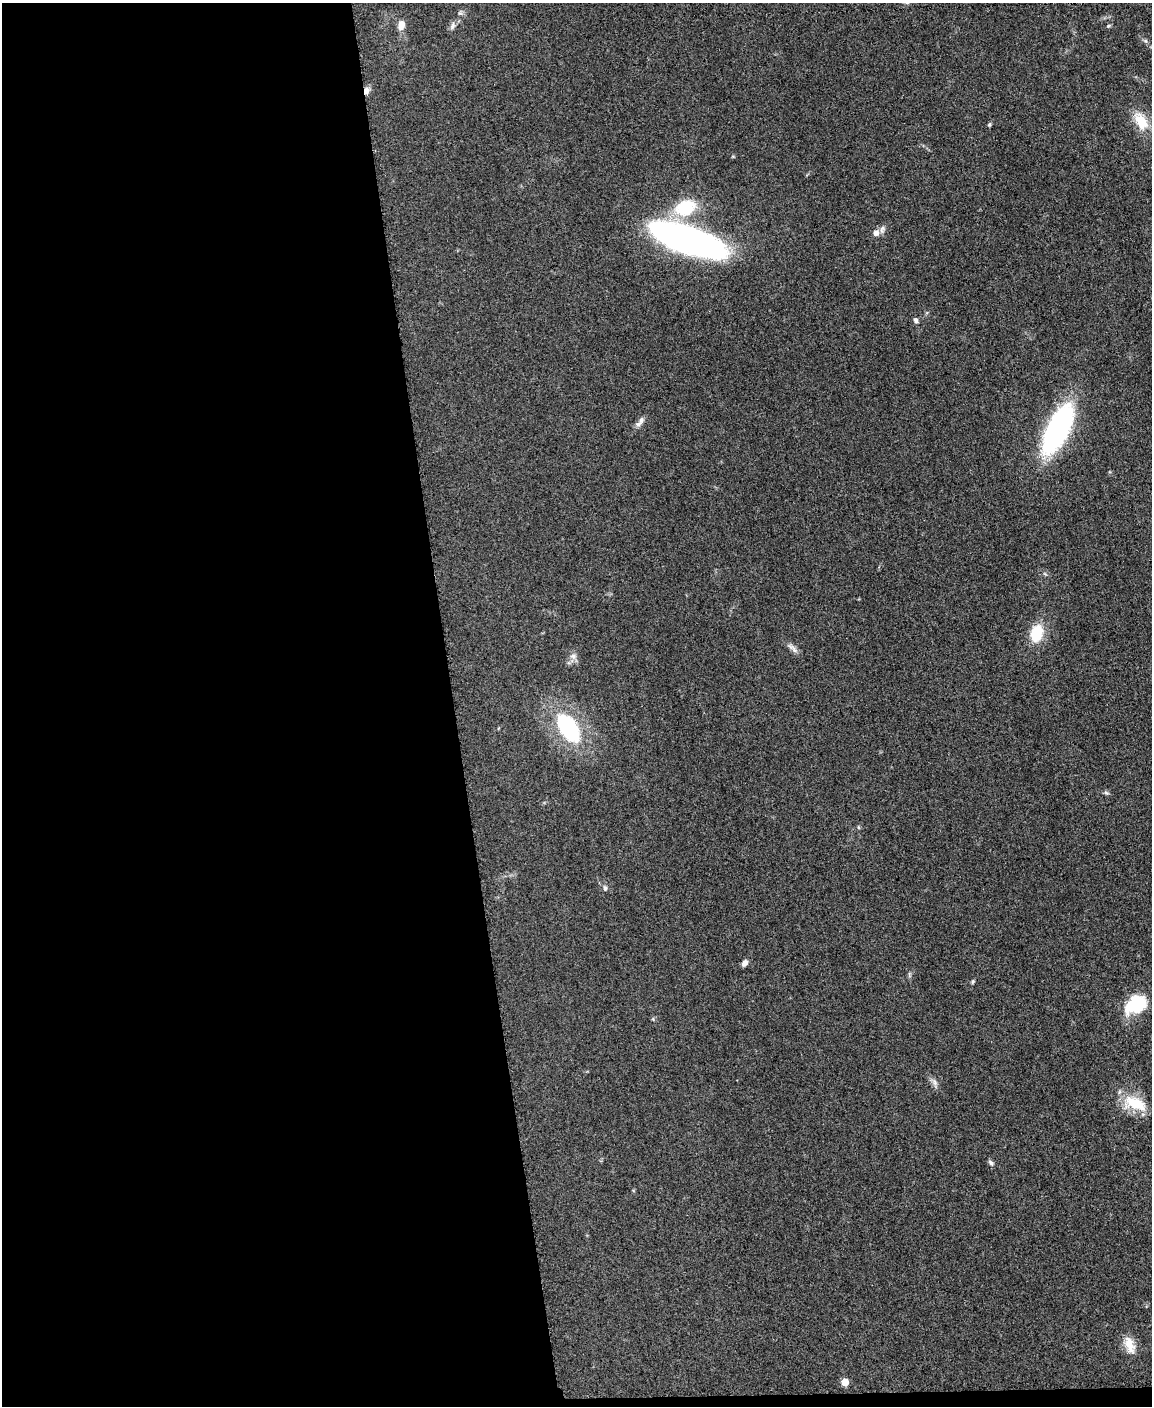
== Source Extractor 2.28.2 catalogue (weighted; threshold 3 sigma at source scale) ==
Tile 9 of 4 x 3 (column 1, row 3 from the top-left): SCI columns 5-1154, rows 246-1649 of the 4612 x 4594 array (HDU 1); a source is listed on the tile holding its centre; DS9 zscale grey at full resolution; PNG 1154 x 1408 px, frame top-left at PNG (2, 3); no overlay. Shown black and unused: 40% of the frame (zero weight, under 3 of 5 exposures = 1% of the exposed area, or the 3 px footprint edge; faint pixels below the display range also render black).
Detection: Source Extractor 2.28.2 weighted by HDU 2 'WHT'; one run over the whole footprint, this tile lists its part. Background 0.0654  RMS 0.0062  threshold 0.0279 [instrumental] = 3 sigma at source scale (4.5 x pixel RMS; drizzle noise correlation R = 1.50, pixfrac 1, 0.05/0.05 arcsec/px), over >= 5 px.
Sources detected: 31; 3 inside a brighter listed object's ellipse — not listed separately; the other 28 listed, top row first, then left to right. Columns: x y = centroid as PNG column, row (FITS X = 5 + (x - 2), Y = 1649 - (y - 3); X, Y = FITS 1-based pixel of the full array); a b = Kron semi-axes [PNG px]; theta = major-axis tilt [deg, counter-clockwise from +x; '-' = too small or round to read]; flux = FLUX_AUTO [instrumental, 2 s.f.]
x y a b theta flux
401 25 12 8 76 4.7
453 26 11 6 74 2.3
1108 26 7 4 31 0.83
1145 41 7 5 -44 1.2
366 90 8 6 82 3.4
1141 122 21 12 -57 16
989 125 6 4 87 0.86
686 207 23 16 24 32
876 233 9 8 - 3
687 239 59 18 -19 330
916 320 7 5 -73 1.5
641 420 10 6 68 2.5
1058 430 41 16 64 160
1045 574 7 4 -45 0.91
1036 633 15 10 75 23
791 647 11 6 -36 2.8
573 656 10 9 - 3.2
568 728 27 15 -56 65
1106 793 8 4 -9 1.1
605 888 7 6 - 1.6
745 963 7 6 - 3
973 982 6 4 87 0.87
1139 1004 17 15 87 26
934 1082 12 7 -59 2.7
1135 1103 32 16 -17 20
991 1163 9 5 -54 1.4
1129 1345 24 12 -70 8.6
845 1382 5 5 - 13
Overlapping masked pixels (flux is a lower limit): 1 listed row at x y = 366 90